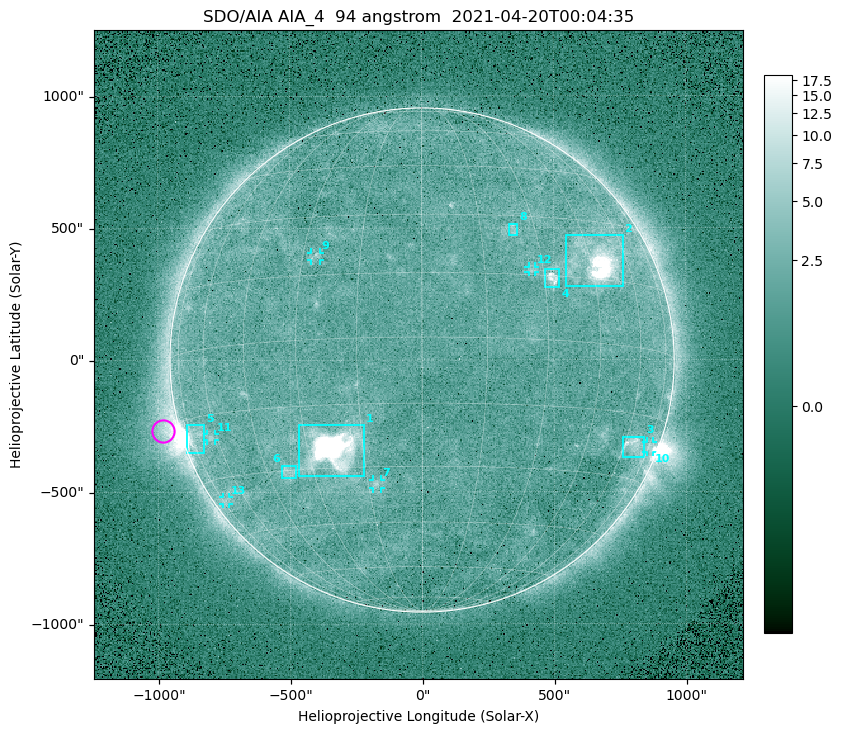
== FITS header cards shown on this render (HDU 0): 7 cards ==
TELESCOP= 'SDO/AIA '
INSTRUME= 'AIA_4   '
WAVELNTH=                   94
WAVEUNIT= 'angstrom'
DATE-OBS= '2021-04-20T00:04:35.12'
CTYPE1  = 'HPLN-TAN'
CTYPE2  = 'HPLT-TAN'

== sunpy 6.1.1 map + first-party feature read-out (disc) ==
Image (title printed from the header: SDO/AIA AIA_4  94 angstrom  2021-04-20T00:04:35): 512 x 512 px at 4.8 arcsec/px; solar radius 955 arcsec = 199 px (full disc in frame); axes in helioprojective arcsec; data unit not stated in the header (colour bar unlabelled)
Orientation: roll -0.138 deg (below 1 deg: not rotated)
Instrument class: DISC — disc imager (sunpy class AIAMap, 94 A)
Bright regions (active regions / flare kernels): reference = the median radial profile (limb darkening/brightening removed); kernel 5 px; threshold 5 sigma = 2.48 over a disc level ~1.78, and >= 1.15x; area >= 9 px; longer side >= 5 px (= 24 arcsec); searched inside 0.97 R_sun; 13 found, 13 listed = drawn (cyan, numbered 1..; 6 of them under ~33 arcsec drawn as corner ticks so the feature stays visible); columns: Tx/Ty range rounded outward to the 10 arcsec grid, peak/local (2 s.f.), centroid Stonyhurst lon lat
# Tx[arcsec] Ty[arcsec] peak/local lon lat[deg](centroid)
1 -470..-220 -440..-240 1049 -23 -25
2 540..760 280..470 48 +48 +20
3 760..840 -370..-290 4.3 +65 -22
4 460..520 270..350 6.5 +32 +15
5 -900..-820 -350..-240 6.8 -72 -19
6 -540..-480 -450..-400 3.3 -38 -30
7 -190..-160 -490..-450 3.4 -13 -34
8 330..370 470..520 2.9 +24 +26
9 -420..-380 380..410 2.8 -27 +20
10 850..880 -350..-310 2.7 +75 -22
11 -820..-780 -300..-280 2.7 -63 -20
12 400..430 330..360 2.7 +27 +16
13 -760..-730 -550..-520 2.1 -73 -35
Off-limb structures (1.02-1.3 R_sun): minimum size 50 px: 5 found; the strongest spans PA ~85..115 deg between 1.02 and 1.22 R_sun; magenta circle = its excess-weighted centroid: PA ~105 deg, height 1.06 R_sun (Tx ~-980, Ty ~-270 arcsec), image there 4.9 x the reference